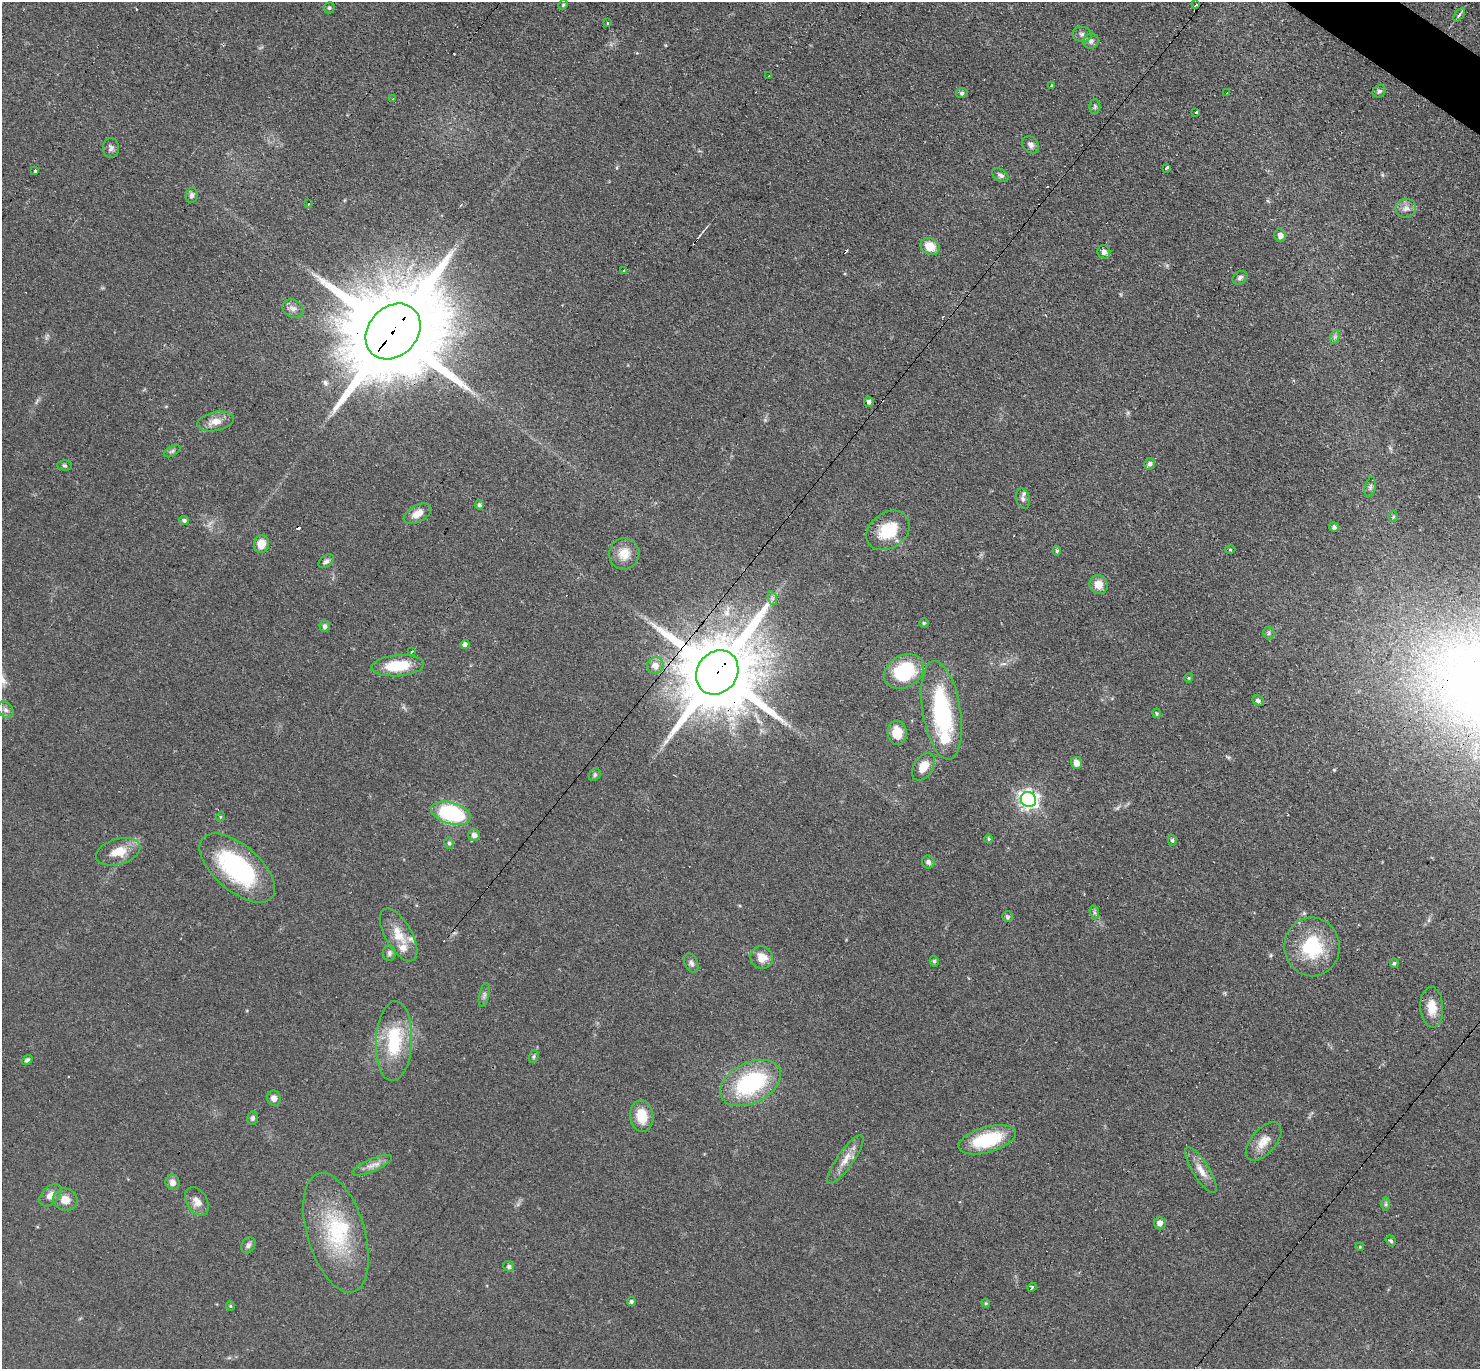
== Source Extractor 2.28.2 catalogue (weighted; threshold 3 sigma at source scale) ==
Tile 10 of 4 x 4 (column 2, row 3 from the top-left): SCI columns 1608-3085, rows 1665-3031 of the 6089 x 6079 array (HDU 1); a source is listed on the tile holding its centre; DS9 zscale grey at full resolution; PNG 1482 x 1371 px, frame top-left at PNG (2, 2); each listed source drawn as its Kron ellipse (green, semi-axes under 4 px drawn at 4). Shown black and unused: <1% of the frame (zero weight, under 3 of 4 exposures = <1% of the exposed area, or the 3 px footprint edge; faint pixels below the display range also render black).
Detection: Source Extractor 2.28.2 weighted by HDU 2 'WHT'; one run over the whole footprint, this tile lists its part. Background 0.0607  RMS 0.0056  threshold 0.0254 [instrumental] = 3 sigma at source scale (4.5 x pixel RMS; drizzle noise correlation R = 1.50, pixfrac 1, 0.05/0.05 arcsec/px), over >= 5 px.
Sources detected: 129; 8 cosmic-ray / hot-pixel residue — neither listed nor drawn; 4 inside a brighter listed object's ellipse — not listed separately; the other 117 listed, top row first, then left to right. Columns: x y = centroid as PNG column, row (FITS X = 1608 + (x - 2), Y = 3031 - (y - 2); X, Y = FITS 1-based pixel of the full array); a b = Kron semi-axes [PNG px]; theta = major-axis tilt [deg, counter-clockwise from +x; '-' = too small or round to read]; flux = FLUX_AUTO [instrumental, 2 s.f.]
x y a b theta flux
563 5 5 4 - 0.71
1196 5 3 3 - 0.99
329 8 6 5 - 0.91
1459 15 8 4 53 1.1
607 23 3 2 - 0.51
1082 34 9 7 -5 2.1
1091 41 7 7 - 2
769 76 3 3 - 1.7
1052 86 3 3 - 1.5
1379 91 7 5 33 1.3
962 93 5 5 - 1.3
1227 93 3 2 - 0.65
393 99 3 2 - 0.53
1095 106 7 5 89 1.1
1196 112 3 3 - 1.3
1031 145 9 7 -45 2.2
111 148 10 8 -88 1.8
1166 168 4 3 - 3.7
35 171 3 3 - 1.7
1000 175 9 6 -32 1.7
192 195 7 6 - 1.9
308 204 3 2 - 0.67
1406 208 10 9 - 3.4
1280 236 6 5 - 2.9
930 246 10 8 -27 8.8
1104 252 6 6 - 2.6
624 271 3 3 - 8.1
1240 278 8 6 36 1.5
293 309 11 8 -28 2.9
393 331 31 24 47 13000
1335 337 7 4 71 1.3
869 402 5 5 - 1.7
216 421 19 9 12 5.7
172 451 9 4 30 1.2
1150 464 6 5 - 1.5
65 465 7 5 -2 1.1
1370 487 10 5 76 1.6
1023 499 10 7 -76 2.1
479 505 4 4 - 1.2
417 514 15 8 29 5.6
1393 517 5 4 - 0.8
184 520 5 4 - 1.3
1334 527 5 4 - 1.4
888 530 23 17 35 21
261 544 9 7 79 7.5
1230 549 5 3 - 0.55
1057 551 5 4 - 0.85
624 554 16 15 - 8.3
326 561 8 5 36 1.8
1099 585 10 9 - 6.2
772 598 7 4 -72 1.3
924 623 5 4 - 0.66
325 626 6 5 - 1.6
1269 633 6 5 - 1.1
465 644 4 4 - 2.3
412 652 3 2 - 0.74
398 666 26 10 4 20
655 666 8 8 - 4.7
904 671 21 16 29 35
717 672 23 20 54 7700
1189 678 4 4 - 0.61
1258 701 6 5 - 1.6
6 710 9 7 -52 2.1
941 710 50 19 -81 63
1157 713 5 3 - 0.59
897 733 12 9 -84 9.3
1076 763 6 5 - 4.2
923 767 15 9 57 8.1
595 775 6 5 - 1.2
1028 799 8 7 - 240
451 813 20 10 -16 54
220 817 5 3 - 0.52
474 835 6 5 - 2.8
989 839 4 3 - 0.74
1172 840 5 4 - 0.91
449 843 6 4 -77 1.1
118 852 23 13 16 10
928 862 6 6 - 2.2
237 868 46 23 -41 71
1094 912 7 4 -71 1.2
1007 917 5 5 - 1.1
399 935 29 13 -60 12
1312 947 29 27 -83 33
389 953 8 6 90 1.6
762 958 11 11 - 7.4
934 961 5 4 - 1.1
691 963 10 6 -64 1.9
1394 963 5 4 - 0.95
484 995 12 5 77 1.7
1432 1007 20 11 -86 8.4
394 1041 40 18 87 33
534 1056 6 5 - 0.88
27 1060 6 4 40 1.2
750 1083 32 20 26 56
274 1098 7 7 - 2.8
642 1116 16 11 -83 12
252 1118 7 5 76 1.3
987 1140 30 12 16 31
1264 1141 23 12 49 7.9
845 1159 29 8 55 7.1
372 1165 21 6 24 4.3
1201 1170 26 8 -58 6.3
173 1182 8 7 - 3
50 1195 13 8 45 4.1
65 1200 12 11 - 6.2
197 1201 15 10 -58 5.4
1386 1204 7 4 89 0.95
1160 1223 6 6 - 3
336 1233 62 28 -73 49
1391 1241 6 5 - 1.1
248 1245 8 6 59 1.9
1360 1247 4 3 - 0.45
509 1266 5 5 - 1.5
1032 1287 5 3 - 3
631 1302 4 4 - 1.1
986 1303 4 4 - 0.63
230 1306 4 4 - 0.65
Overlapping masked pixels (flux is a lower limit): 2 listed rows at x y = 393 331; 717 672